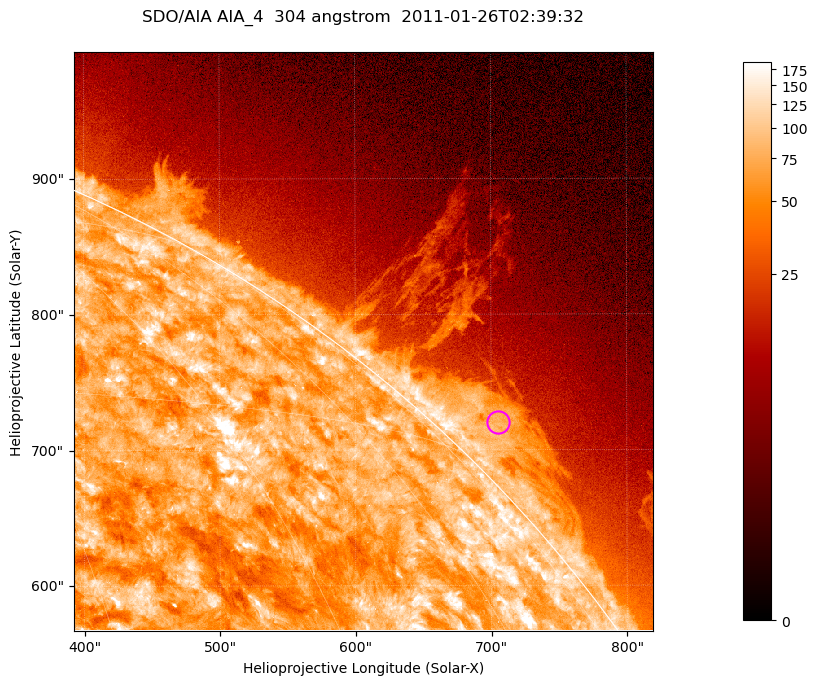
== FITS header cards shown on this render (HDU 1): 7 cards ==
TELESCOP= 'SDO/AIA '           / For AIA: SDO/AIA
INSTRUME= 'AIA_4   '           / For AIA: AIA_ATA1, AIA_ATA2, AIA_ATA3 or AIA_AT
WAVELNTH=                  304 / [angstrom] Wavelength
WAVEUNIT= 'angstrom'           / Wavelength unit: angstrom
DATE-OBS= '2011-01-26T02:39:32.125' / [ISO] Date when observation started; ISO 8
CTYPE1  = 'HPLN-TAN'           / CTYPE1; Typically HPLN
CTYPE2  = 'HPLT-TAN'           / CTYPE2; Typically HPLT

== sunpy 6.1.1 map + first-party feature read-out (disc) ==
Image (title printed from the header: SDO/AIA AIA_4  304 angstrom  2011-01-26T02:39:32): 711 x 711 px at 0.6 arcsec/px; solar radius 975 arcsec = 1624 px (partial field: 2.6% of the solar disc is inside the frame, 42% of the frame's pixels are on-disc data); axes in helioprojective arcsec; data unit not stated in the header (colour bar unlabelled)
Orientation: roll -0.132 deg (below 1 deg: not rotated)
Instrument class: DISC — disc imager (sunpy class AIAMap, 304 A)
Bright regions (active regions / flare kernels): reference = the on-disc median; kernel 7 px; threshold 5 sigma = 122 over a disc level ~74.7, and >= 1.15x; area >= 505 px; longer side >= 9 px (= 5.4 arcsec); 0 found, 0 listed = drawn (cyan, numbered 1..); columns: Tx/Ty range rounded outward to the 2 arcsec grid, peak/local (2 s.f.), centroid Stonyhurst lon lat
Off-limb structures (1.02-1.3 R_sun): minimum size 252 px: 8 found; the strongest spans PA ~310..320 deg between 1.02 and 1.06 R_sun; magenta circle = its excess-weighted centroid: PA ~315 deg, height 1.03 R_sun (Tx ~704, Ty ~720 arcsec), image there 3.1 x the reference